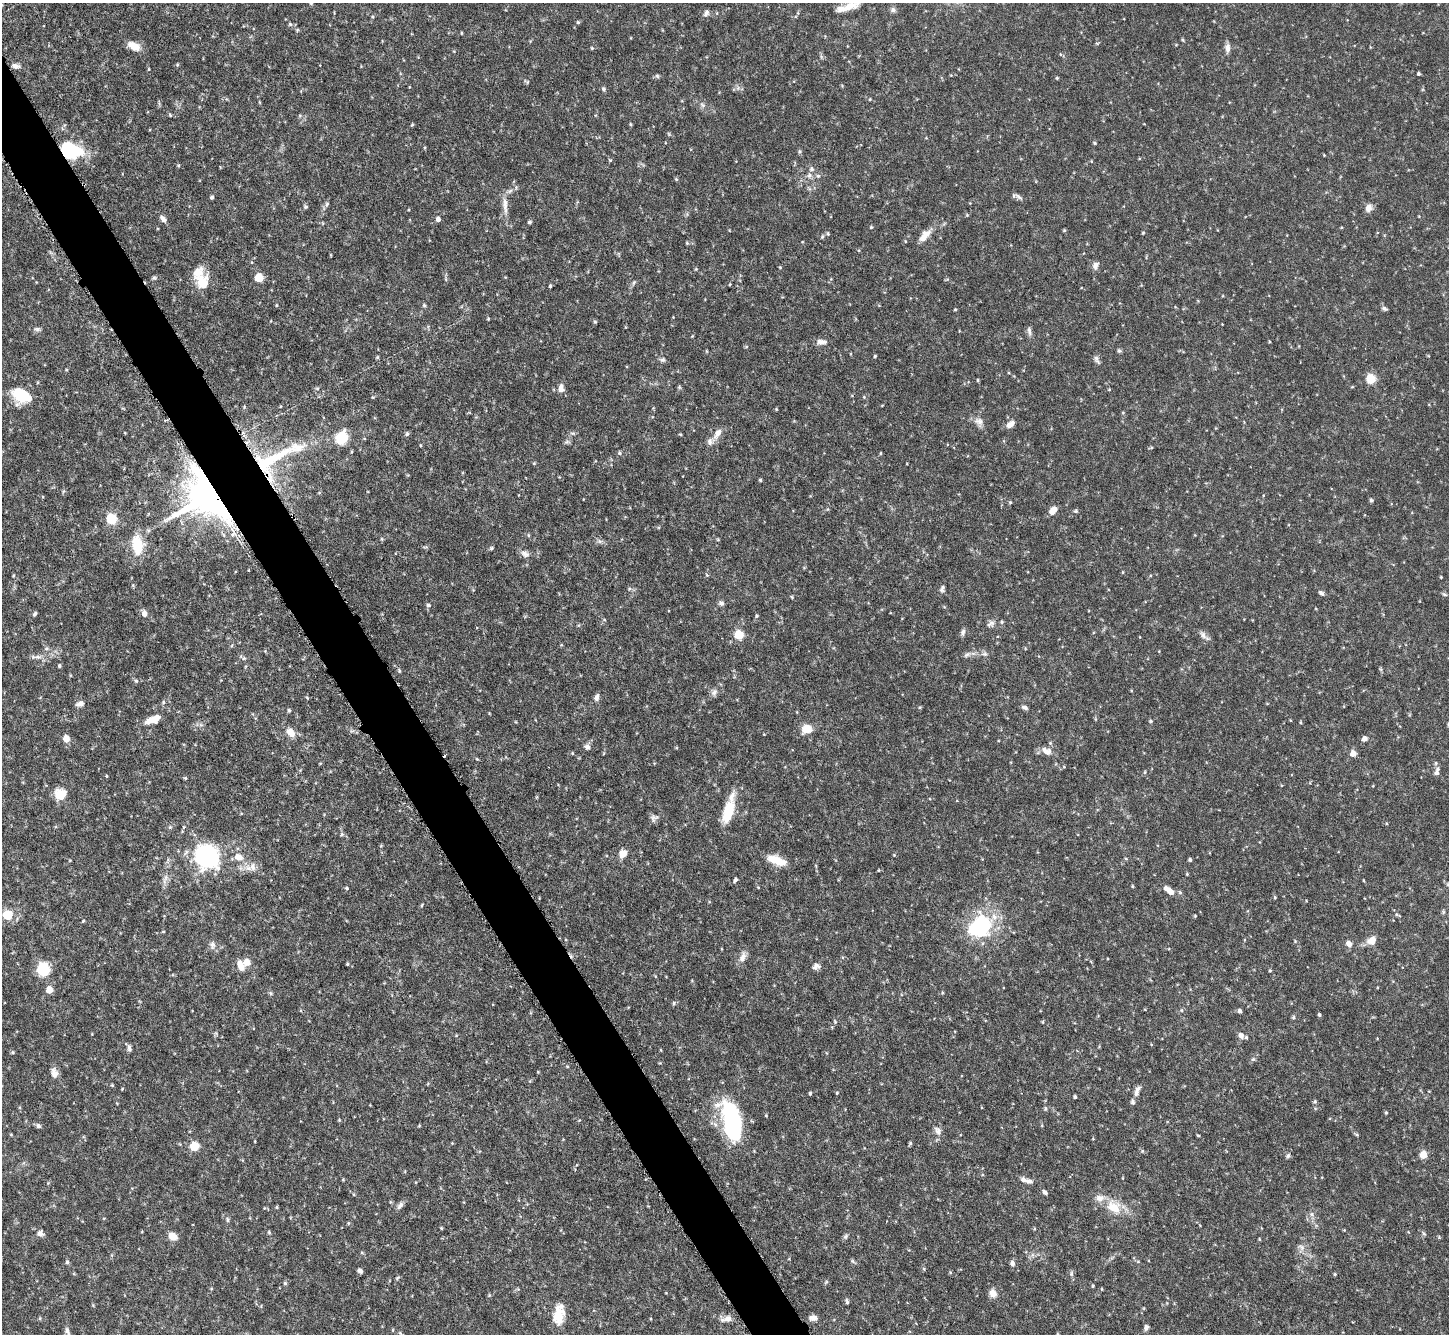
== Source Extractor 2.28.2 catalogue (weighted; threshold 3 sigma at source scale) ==
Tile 11 of 4 x 4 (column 3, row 3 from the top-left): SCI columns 2898-4344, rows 1630-2961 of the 5793 x 5783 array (HDU 1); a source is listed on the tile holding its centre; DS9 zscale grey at full resolution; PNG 1451 x 1336 px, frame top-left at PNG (2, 3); no overlay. Shown black and unused: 4% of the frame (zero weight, under 4 of 8 exposures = <1% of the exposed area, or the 3 px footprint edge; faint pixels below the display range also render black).
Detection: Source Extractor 2.28.2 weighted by HDU 2 'WHT'; one run over the whole footprint, this tile lists its part. Background 0.112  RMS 0.0044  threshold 0.0178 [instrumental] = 3 sigma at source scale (4.09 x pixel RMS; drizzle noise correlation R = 1.36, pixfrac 0.8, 0.05/0.05 arcsec/px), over >= 5 px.
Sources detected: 291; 1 inside a brighter object's white glare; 1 cosmic-ray / hot-pixel residue — not listed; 10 inside a brighter listed object's ellipse — not listed separately; the other 279 listed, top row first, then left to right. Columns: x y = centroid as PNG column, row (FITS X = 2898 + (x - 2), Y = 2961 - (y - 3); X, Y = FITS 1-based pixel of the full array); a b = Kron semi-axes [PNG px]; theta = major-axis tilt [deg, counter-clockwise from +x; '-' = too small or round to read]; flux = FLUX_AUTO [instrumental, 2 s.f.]
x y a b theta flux
311 3 6 4 89 0.61
848 7 25 8 18 5.6
893 10 7 7 - 1.1
706 13 9 6 53 1.3
578 22 5 4 - 0.5
290 24 5 5 - 0.64
461 33 4 3 - 0.36
1183 40 5 3 - 0.47
134 46 15 8 -29 4.8
592 48 4 4 - 0.44
1227 48 11 6 -89 2.1
177 65 5 4 - 0.43
15 66 10 6 -13 1.5
149 69 5 3 - 0.29
1419 74 4 3 - 0.66
657 76 6 5 - 0.65
1057 78 3 3 - 0.46
603 89 6 5 - 0.7
870 99 4 3 - 0.39
259 102 5 3 - 0.33
702 105 8 4 -53 0.85
170 115 6 4 -47 0.46
630 124 5 3 - 0.43
412 125 5 3 - 0.4
1094 143 5 4 - 0.46
69 150 14 10 -25 43
799 151 6 4 71 0.61
610 160 5 4 - 0.46
1091 161 5 3 - 0.3
809 175 8 6 48 1.4
818 176 5 5 - 0.74
676 179 5 3 - 0.46
212 197 4 4 - 0.68
1019 197 12 4 -40 1.2
327 204 7 4 46 0.79
505 205 27 6 -86 3.8
305 207 6 5 - 0.63
1368 208 10 8 65 2.4
967 215 4 4 - 0.39
163 219 10 6 -43 1.7
438 219 5 4 - 1.7
529 222 4 4 - 0.68
871 227 4 4 - 0.43
1064 230 4 4 - 0.41
1143 233 4 3 - 0.35
828 234 5 4 - 0.55
924 236 18 8 50 4.1
822 237 5 4 - 0.55
905 241 4 3 - 0.29
687 243 5 4 - 0.5
1095 265 10 7 67 1.8
780 267 4 3 - 0.36
696 269 4 4 - 0.41
154 278 6 5 - 0.66
259 278 6 5 - 16
446 279 6 4 73 0.56
203 282 19 15 -73 8.4
634 282 8 4 59 0.77
730 284 4 3 - 0.3
550 286 4 3 - 0.48
276 305 4 3 - 0.36
424 305 5 5 - 0.59
1384 308 8 5 -19 0.81
955 310 5 3 - 0.37
488 319 4 4 - 0.42
595 321 5 4 - 0.54
37 329 8 5 0 0.98
1029 331 13 5 -83 1.3
821 342 14 6 -4 2
706 351 5 3 - 0.34
1119 351 6 5 - 0.64
875 356 4 3 - 0.44
377 357 5 4 - 0.51
663 360 7 6 - 0.95
1097 360 13 5 -63 1.2
1371 379 5 5 - 25
978 380 5 3 - 0.37
679 387 5 4 - 0.58
317 388 6 3 -18 0.48
561 388 11 8 -88 2.1
1109 389 4 4 - 0.32
21 395 23 16 -28 13
373 397 5 3 - 0.36
864 397 5 3 - 0.37
776 409 4 3 - 0.37
979 421 14 11 -39 2.7
1010 424 11 7 38 2.5
572 433 6 4 -17 0.65
717 433 13 8 61 3.4
407 434 7 4 62 0.71
680 434 4 3 - 0.37
341 438 13 10 65 12
567 442 7 4 1 0.8
421 445 4 2 - 0.36
1151 447 5 3 - 0.45
620 453 5 5 - 0.66
880 453 4 3 - 0.36
269 460 61 28 34 36
534 463 4 4 - 0.41
760 480 4 4 - 0.47
206 498 56 42 -45 120
1371 500 5 4 - 0.72
1010 502 5 4 - 0.5
1053 510 8 6 51 4.1
1076 511 6 5 - 0.61
111 519 6 5 - 35
528 535 6 3 -72 0.45
599 541 7 5 -45 0.91
137 545 23 14 -82 12
426 547 7 3 5 0.54
491 548 6 4 22 0.57
525 554 13 7 -27 1.9
1123 572 5 3 - 0.33
13 575 4 3 - 0.37
707 575 5 3 - 0.42
1441 577 3 3 - 0.32
629 589 6 4 19 0.52
942 589 9 6 75 1.1
1321 593 8 5 -37 0.98
1444 594 6 4 -19 0.57
792 597 5 3 - 0.39
721 603 7 7 - 1.1
428 605 6 5 - 0.7
144 613 7 6 - 2
34 614 6 4 51 0.72
757 616 5 3 - 0.5
1002 622 5 4 - 0.54
991 624 12 7 29 1.7
579 625 5 3 - 0.41
963 632 9 6 83 1.2
739 635 6 5 - 20
1203 635 12 7 -61 1.7
46 648 7 5 2 0.88
985 654 7 5 18 1
967 655 11 5 30 1.2
36 657 16 4 4 1.8
244 658 6 4 18 0.58
59 666 4 4 - 0.63
399 671 7 4 -65 0.63
136 681 5 5 - 0.66
714 692 9 8 - 1.6
597 697 9 5 78 1.5
307 698 5 4 - 0.39
163 702 5 5 - 0.62
80 704 9 6 19 1.9
920 707 5 4 - 0.41
1025 707 8 5 -25 1
289 710 5 4 - 0.58
153 719 19 8 20 5.2
1151 721 5 4 - 0.58
807 729 10 9 - 6
291 732 11 8 -48 4
66 739 9 8 - 2.6
1364 739 6 6 - 1.7
1050 743 5 4 - 0.49
587 747 8 7 - 1.3
1047 751 14 9 -28 3.1
572 753 5 3 - 0.37
1353 753 5 5 - 3.4
477 759 5 4 - 0.37
1145 772 5 4 - 0.46
1437 772 11 6 79 1.4
106 776 5 3 - 0.34
185 778 5 4 - 0.46
60 794 13 13 - 5.9
729 810 35 10 75 11
654 818 11 8 -2 1.5
170 827 6 5 - 0.69
342 834 5 5 - 0.64
623 854 10 9 - 3.3
894 855 4 3 - 0.33
207 856 13 12 - 110
238 857 12 9 -21 4.1
1126 859 5 3 - 0.37
777 860 23 9 -19 7.6
1190 860 3 3 - 0.78
252 867 12 9 -89 2.7
879 870 4 2 - 0.28
1187 874 4 3 - 0.39
165 879 17 4 69 1.9
735 880 6 4 58 0.88
1364 881 4 2 - 0.35
1448 884 6 5 - 0.78
1132 886 5 3 - 0.4
347 888 5 3 - 0.45
1169 890 13 6 -39 3.7
1180 892 6 4 -44 0.6
1275 897 5 3 - 0.39
422 905 5 3 - 0.46
1397 914 6 5 - 0.67
7 915 6 5 - 20
1195 916 4 4 - 0.36
83 921 5 3 - 0.36
980 926 29 23 42 34
163 932 5 3 - 0.32
1371 940 13 10 31 3.4
1349 943 8 7 - 1.8
212 945 11 8 -89 1.8
742 957 15 8 70 2.8
347 964 4 4 - 0.51
240 965 14 8 -72 3.2
816 966 9 7 26 1.6
43 969 6 6 - 60
1270 970 4 3 - 0.46
49 990 5 5 - 5.6
271 993 6 4 -88 0.6
942 993 5 3 - 0.4
674 1003 5 5 - 0.61
1181 1010 5 3 - 0.39
1240 1011 5 4 - 1.1
1319 1015 3 3 - 0.63
1293 1017 5 4 - 0.56
835 1022 6 5 - 0.54
1043 1022 5 3 - 0.38
1241 1035 11 7 -55 1.9
129 1048 9 5 -80 1.2
13 1052 5 4 - 0.49
1253 1059 6 5 - 0.73
538 1072 4 3 - 0.3
54 1073 13 8 -80 2.6
112 1085 4 3 - 0.44
122 1089 4 3 - 0.34
810 1093 5 3 - 0.54
837 1093 4 3 - 0.37
1136 1093 11 7 78 1.9
1075 1097 3 3 - 0.75
1315 1101 5 5 - 0.61
1045 1109 6 5 - 0.68
1386 1113 5 3 - 0.38
339 1120 4 3 - 0.39
732 1121 39 17 -70 50
38 1126 7 6 - 1
419 1126 5 3 - 0.36
938 1131 12 8 -56 2.1
1198 1135 5 3 - 0.34
1357 1135 7 3 -19 0.5
910 1143 6 4 49 0.57
194 1146 5 5 - 16
1423 1154 7 7 - 4.2
1288 1156 6 5 - 0.81
1023 1179 9 6 -18 1.5
1045 1192 7 4 -45 1
400 1205 11 6 54 1.6
277 1207 4 4 - 0.43
1114 1207 22 15 -39 8.9
1311 1214 6 6 - 1.1
228 1220 8 4 -89 0.7
441 1228 4 4 - 0.4
269 1232 4 4 - 0.52
1424 1233 7 4 -45 0.62
40 1234 9 7 -16 1.7
172 1236 9 7 -40 4
846 1236 7 5 64 0.87
1439 1237 5 4 - 0.41
1259 1239 5 3 - 0.36
1301 1247 11 7 -39 2
853 1261 6 4 -70 0.6
67 1262 5 5 - 0.63
1012 1263 7 6 - 1.3
360 1271 5 4 - 1.1
950 1272 5 4 - 0.43
1071 1274 8 5 84 0.88
1335 1274 4 4 - 0.44
397 1278 7 4 32 0.52
826 1282 6 4 45 0.51
285 1283 5 5 - 0.56
1093 1286 4 3 - 0.41
518 1289 4 4 - 0.45
1102 1289 4 3 - 0.33
993 1293 11 9 -71 2.6
847 1302 7 4 -80 0.71
559 1314 26 13 83 7.6
40 1318 5 4 - 0.46
813 1318 10 7 3 1.8
727 1319 16 7 13 2.5
1146 1327 7 5 77 1.1
67 1330 9 6 -68 1.3
400 1333 6 4 -34 0.6
1057 1334 5 3 - 0.38
Overlapping masked pixels (flux is a lower limit): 3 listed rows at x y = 69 150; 269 460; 206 498
Isophote crosses this tile's border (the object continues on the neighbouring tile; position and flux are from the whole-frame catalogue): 4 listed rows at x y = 311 3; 848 7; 1448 884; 1057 1334
Unlisted compact peaks at least as high as the median listed source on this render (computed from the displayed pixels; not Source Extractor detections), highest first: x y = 178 165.